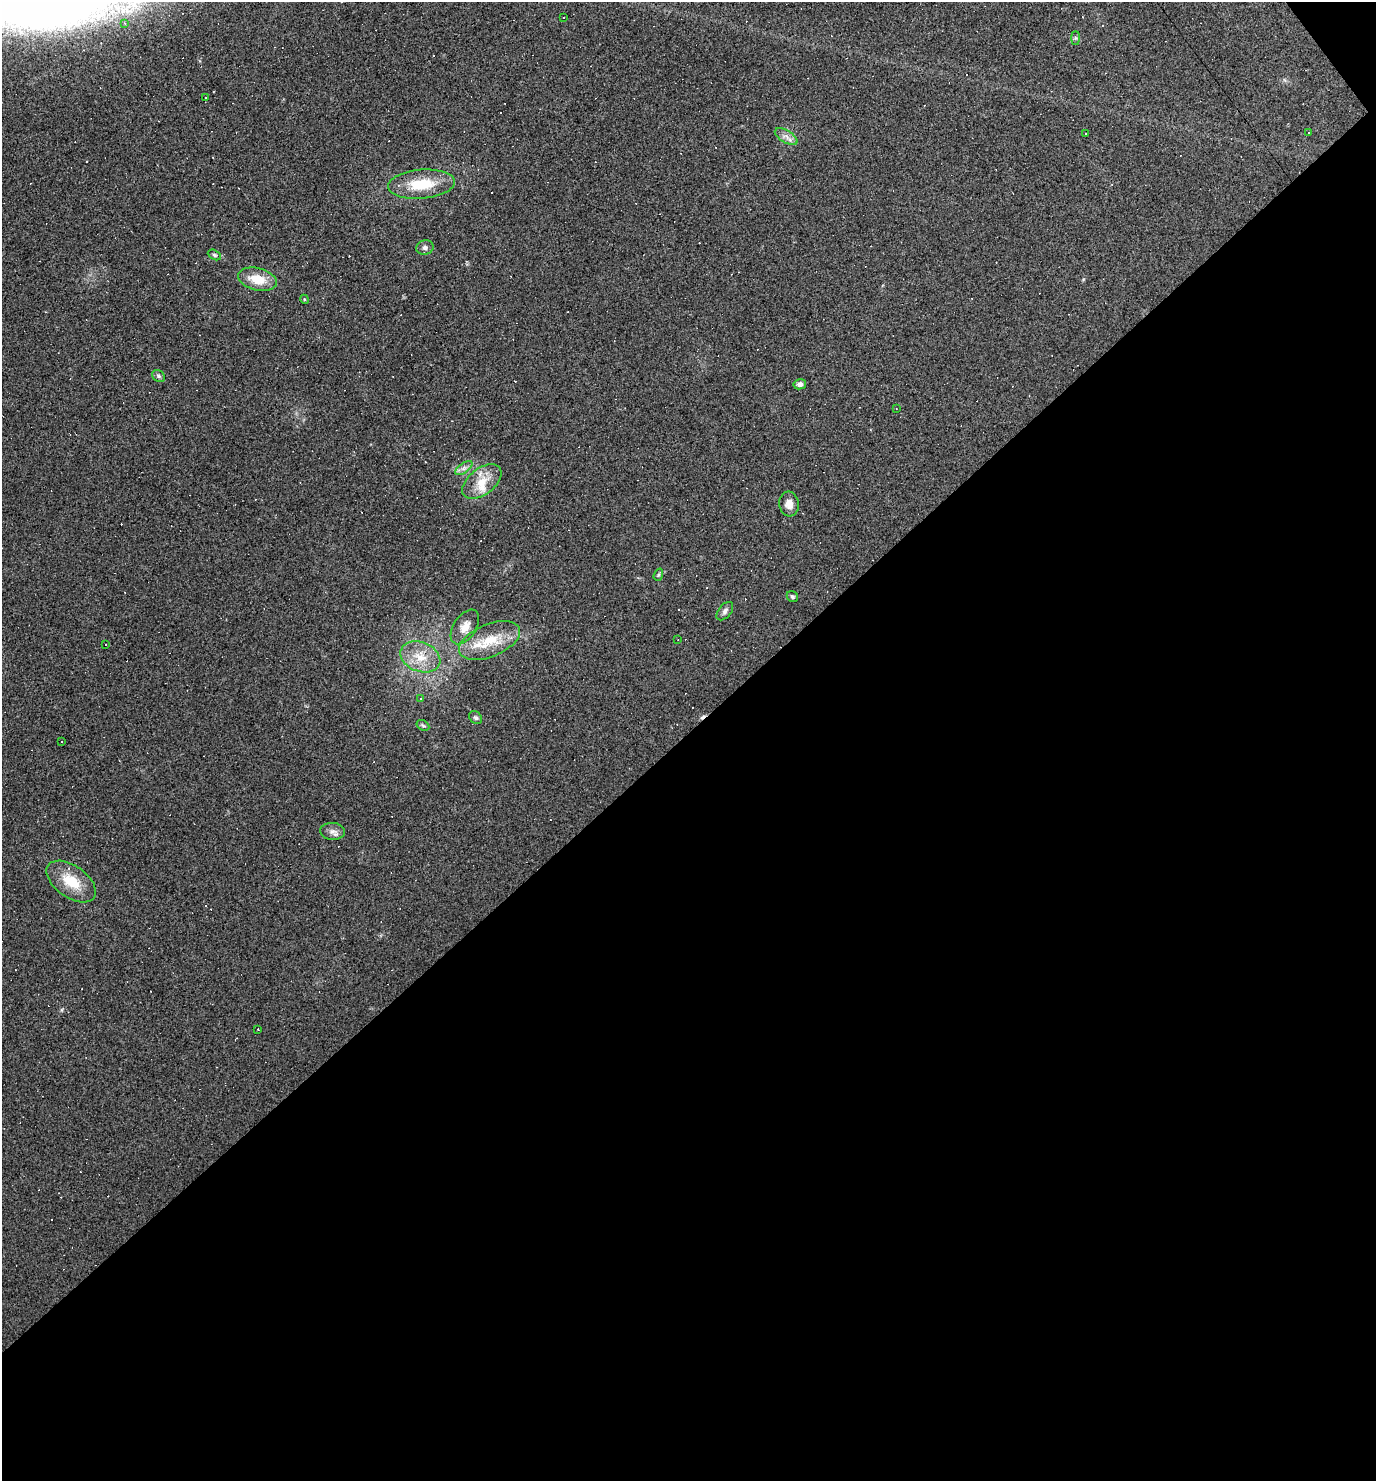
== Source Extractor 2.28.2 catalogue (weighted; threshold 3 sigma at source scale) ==
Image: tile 4 of 2 x 2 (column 2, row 2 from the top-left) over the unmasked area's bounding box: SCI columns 1463-2836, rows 20-1498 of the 2982 x 2978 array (HDU 1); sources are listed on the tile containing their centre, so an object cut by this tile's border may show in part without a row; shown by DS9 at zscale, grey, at full resolution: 1 PNG px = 1 image px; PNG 1378 x 1483 px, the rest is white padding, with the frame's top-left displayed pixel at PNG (2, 2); every listed detection drawn as its Kron ellipse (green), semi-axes under 4 PNG px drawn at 4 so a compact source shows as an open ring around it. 51% of this frame is shown black and not used: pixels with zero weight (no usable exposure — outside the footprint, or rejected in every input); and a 3 px margin inside the footprint's outer edge (the drizzle kernel's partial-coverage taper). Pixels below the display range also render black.
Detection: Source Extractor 2.28.2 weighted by HDU 2 'WHT'; one run over the whole footprint, this tile lists its part. Background 0.113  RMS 0.016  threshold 0.0738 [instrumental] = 3 sigma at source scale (4.5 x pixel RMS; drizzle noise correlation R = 1.50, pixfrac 1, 0.05/0.05 arcsec/px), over >= 5 px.
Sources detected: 66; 33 cosmic-ray / hot-pixel residue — neither listed nor drawn; the other 33 listed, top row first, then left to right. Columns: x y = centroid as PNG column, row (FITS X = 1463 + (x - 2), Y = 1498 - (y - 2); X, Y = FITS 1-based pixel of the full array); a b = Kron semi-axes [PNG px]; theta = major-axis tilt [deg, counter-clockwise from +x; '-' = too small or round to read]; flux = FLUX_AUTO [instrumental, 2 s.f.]
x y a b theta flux
564 18 2 2 - 1.6
125 23 4 3 - 2.4
1075 38 7 4 -90 2.4
205 97 3 3 - 26
1309 133 3 2 - 2
1086 134 3 3 - 8.5
786 136 12 6 -31 8.4
421 184 33 14 5 56
425 248 9 7 14 5.6
214 255 7 4 -27 3.1
257 279 20 11 -14 34
304 299 4 3 - 1.6
159 376 7 5 -37 3.4
800 384 6 5 - 5.8
896 409 2 2 - 0.85
464 468 10 5 36 5.9
482 482 22 13 38 32
789 504 12 10 -84 12
658 575 6 4 71 2.5
792 596 6 5 - 2.9
725 611 11 6 50 5.5
465 627 19 11 56 17
490 640 32 16 23 51
678 640 3 2 - 0.94
106 645 3 3 - 2.3
420 657 21 14 -22 34
420 699 3 3 - 3
476 718 7 5 -42 3.5
423 725 7 5 -31 2.6
62 741 3 3 - 5.5
332 831 12 8 -6 8.4
71 881 28 16 -36 45
258 1029 3 2 - 2